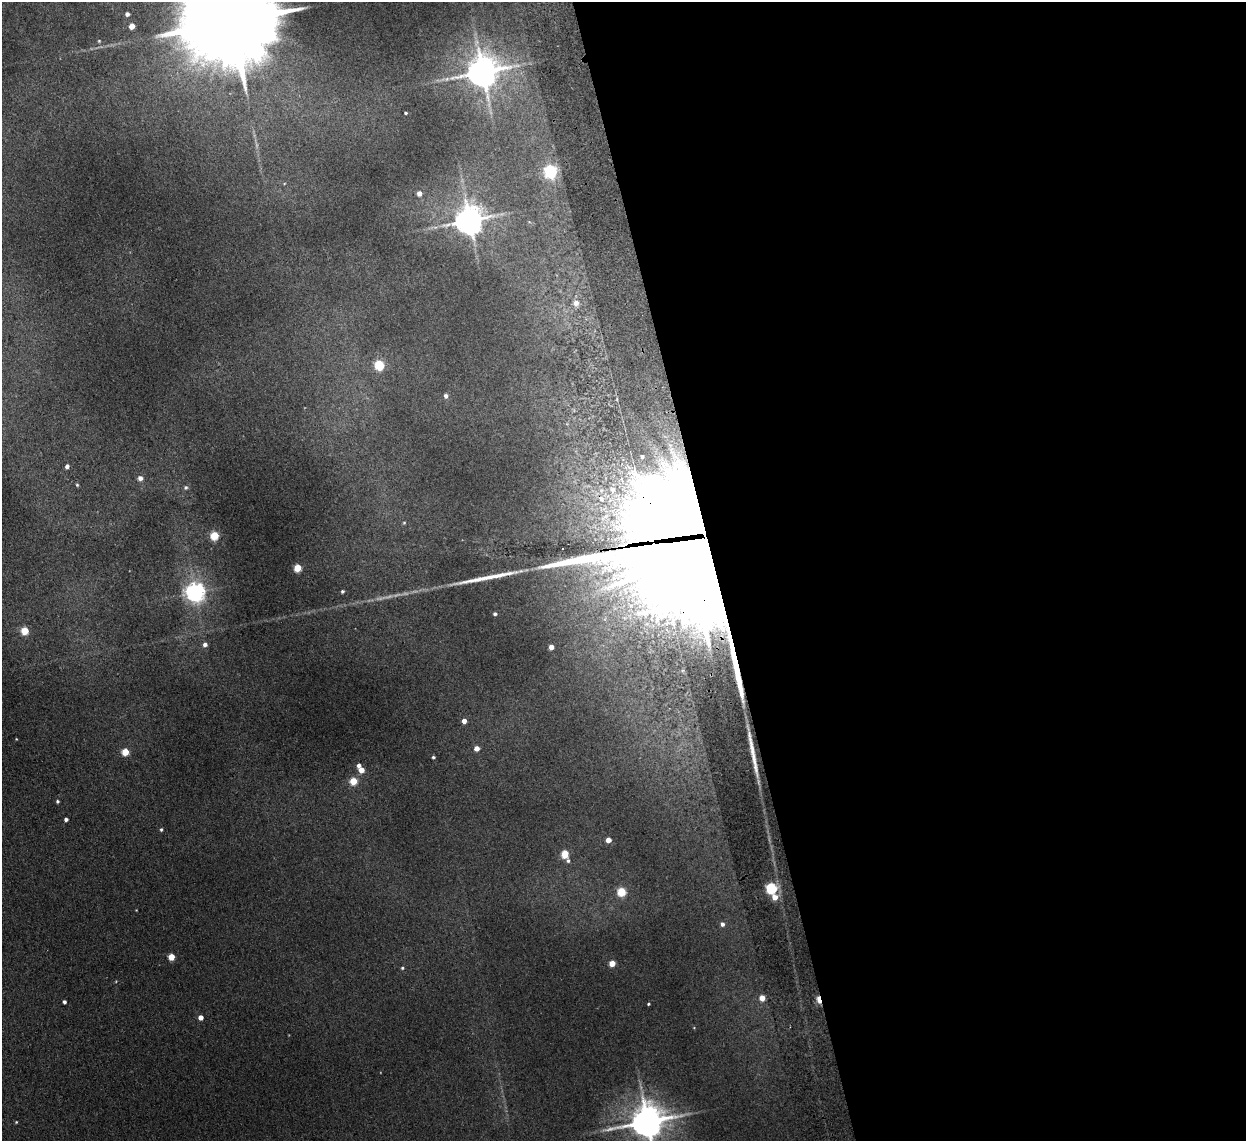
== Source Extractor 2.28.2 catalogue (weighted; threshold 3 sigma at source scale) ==
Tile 8 of 4 x 4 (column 4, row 2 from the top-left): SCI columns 3784-5027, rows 2432-3570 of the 5079 x 4977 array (HDU 1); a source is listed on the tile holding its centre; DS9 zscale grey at full resolution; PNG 1248 x 1143 px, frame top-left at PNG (2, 2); no overlay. Shown black and unused: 43% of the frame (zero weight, under 2 of 3 exposures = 3% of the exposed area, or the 3 px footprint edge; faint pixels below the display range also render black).
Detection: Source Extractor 2.28.2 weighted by HDU 2 'WHT'; one run over the whole footprint, this tile lists its part. Background 0.072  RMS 0.01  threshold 0.0452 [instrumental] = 3 sigma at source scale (4.5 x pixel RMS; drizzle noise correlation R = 1.50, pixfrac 1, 0.05/0.05 arcsec/px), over >= 5 px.
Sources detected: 64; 1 too faint to see at this stretch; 2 inside a brighter object's white glare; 3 long thin detections or spike segments (spike, bleed or trail) — not listed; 1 inside a brighter listed object's ellipse — not listed separately; the other 57 listed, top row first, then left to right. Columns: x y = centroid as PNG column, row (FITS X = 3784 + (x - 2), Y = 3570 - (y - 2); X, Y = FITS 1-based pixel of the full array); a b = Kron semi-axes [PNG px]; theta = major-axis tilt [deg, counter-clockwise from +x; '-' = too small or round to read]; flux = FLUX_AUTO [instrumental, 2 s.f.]
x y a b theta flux
127 14 4 4 - 3.3
233 21 32 19 7 27000
132 26 4 4 - 12
99 41 4 4 - 1.1
482 72 10 9 - 2000
406 113 3 3 - 1.5
551 171 6 6 - 180
419 193 4 4 - 7.3
469 220 8 8 - 1600
576 303 7 6 - 5.9
379 365 5 5 - 65
446 396 5 4 - 3.3
642 456 4 3 - 1.8
67 466 4 4 - 4.1
140 478 5 5 - 5.2
77 485 4 4 - 1.2
186 487 5 5 - 2
612 489 10 8 75 6.2
601 499 10 8 -47 6.3
404 523 4 4 - 1.1
214 536 5 5 - 44
694 551 88 59 16 13000
297 568 5 4 - 31
342 591 4 4 - 1.6
195 592 7 7 - 520
495 614 4 4 - 2
25 631 5 5 - 29
205 644 5 5 - 4.3
551 647 4 4 - 7.1
464 721 4 4 - 7.1
16 739 3 3 - 0.62
477 748 4 4 - 8.2
125 752 5 4 - 27
433 757 3 3 - 1.6
359 765 4 4 - 3
361 770 5 4 - 12
353 781 5 5 - 29
57 801 4 3 - 1.6
66 819 4 4 - 2.8
161 830 4 3 - 1.3
608 840 4 4 - 8.7
565 854 5 4 - 35
568 861 6 5 - 1.9
771 888 5 5 - 110
621 892 5 5 - 49
775 897 6 5 - 11
722 924 5 5 - 3.4
171 957 4 4 - 20
612 963 4 4 - 16
402 968 5 4 - 1.3
762 998 4 4 - 12
819 999 7 3 -78 24
64 1002 4 3 - 2.6
648 1004 3 3 - 1.1
200 1017 4 4 - 7.2
647 1121 11 9 18 2300
16 1122 4 3 - 0.83
Overlapping masked pixels (flux is a lower limit): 2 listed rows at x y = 694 551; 819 999
Isophote crosses this tile's border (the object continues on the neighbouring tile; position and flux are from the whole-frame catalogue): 2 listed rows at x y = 233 21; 647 1121